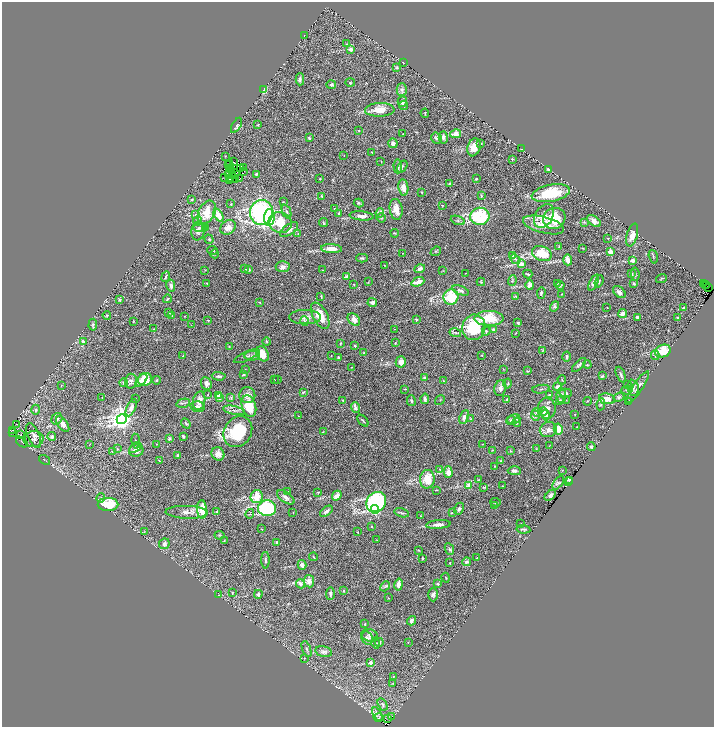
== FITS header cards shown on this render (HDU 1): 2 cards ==
NAXIS1  =                 1424
NAXIS2  =                 1450

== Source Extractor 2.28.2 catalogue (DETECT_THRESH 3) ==
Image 1424 x 1450 px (HDU 1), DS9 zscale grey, zoomed out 1/2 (1 PNG px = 2 x 2 image px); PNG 716 x 729 px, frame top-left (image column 1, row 1450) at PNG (2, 2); each listed source drawn as its Kron ellipse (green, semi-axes under 4 px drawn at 4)
Background 0.395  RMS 0.021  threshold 0.0619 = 3 sigma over >= 5 px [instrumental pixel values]
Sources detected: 432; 28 cannot appear on this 1/2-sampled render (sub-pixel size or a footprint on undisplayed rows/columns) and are neither listed nor drawn; the other 404 listed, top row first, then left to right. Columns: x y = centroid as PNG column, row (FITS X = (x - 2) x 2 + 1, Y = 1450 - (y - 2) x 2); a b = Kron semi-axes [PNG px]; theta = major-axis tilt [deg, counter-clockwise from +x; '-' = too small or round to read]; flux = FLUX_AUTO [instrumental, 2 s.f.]
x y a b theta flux
304 35 3 2 - 1.6
346 44 3 2 - 1.7
351 49 3 3 - 18
403 63 2 2 - 1.3
397 68 4 3 - 4.2
300 79 6 3 89 9.5
350 83 5 3 - 3.9
331 85 5 4 - 9.7
264 89 4 3 - 75
402 90 6 5 - 12
402 102 5 4 - 16
403 105 4 3 - 4.9
380 110 15 7 2 50
425 113 4 2 - 2.8
236 125 8 3 61 9.9
258 125 3 2 - 3
358 130 3 3 - 3.5
403 134 2 2 - 1.3
456 134 5 4 - 37
443 137 6 4 87 12
309 138 3 2 - 6.3
436 138 5 5 - 7.4
393 143 5 4 - 15
481 144 3 2 - 1.6
474 147 9 6 71 39
521 149 2 2 - 1.6
372 152 2 2 - 3.2
344 155 2 1 - 1
225 156 3 2 - 1.6
512 159 3 2 - 2.8
233 161 2 1 - 8.4
381 161 2 1 - 1.8
230 163 2 1 - 2.7
228 165 2 1 - 2.7
398 166 7 3 -89 7.5
402 167 7 3 56 4.8
229 168 3 1 - 0.018
234 168 3 1 - 3.4
241 168 2 1 - 1.3
243 168 2 1 - 1.5
548 169 3 3 - 7.9
231 171 2 1 - 0.46
244 172 3 1 - 1.9
236 173 2 1 - 1.3
229 174 3 1 - 3.4
256 174 3 2 - 4.1
232 176 2 1 - 3.1
225 178 2 1 - 2
231 179 2 1 - 1.1
240 179 2 1 - 1
320 179 2 2 - 2.9
476 179 3 2 - 3.5
236 180 3 1 - 0.084
229 181 2 1 - 1.2
449 183 4 3 - 2.9
403 188 8 5 -82 25
422 192 2 2 - 3
551 193 19 8 11 190
321 196 3 2 - 4.8
481 196 3 3 - 3
191 200 4 3 - 3.3
283 202 3 2 - 2.5
359 203 5 3 - 4.4
231 204 3 3 - 3.2
442 205 2 2 - 1.5
334 208 2 2 - 1.4
396 209 10 6 -81 42
207 212 12 8 65 82
261 212 12 11 - 920
287 212 7 3 -67 6.5
339 213 4 2 - 3.4
380 213 5 4 - 7.4
195 214 3 2 - 3
218 215 7 3 -63 45
361 216 12 4 -5 22
480 216 9 8 - 330
544 216 13 9 59 46
269 217 8 5 84 190
381 218 5 4 - 5.7
554 218 11 10 - 110
458 220 7 3 -20 7.3
198 221 5 4 - 8.4
594 221 8 4 -38 22
584 222 3 2 - 2.2
280 223 12 10 -25 110
323 223 4 3 - 3.5
544 225 21 8 -14 54
205 227 3 2 - 2.1
228 227 8 6 36 21
200 228 7 3 -3 7.1
289 230 10 5 37 22
198 231 9 6 80 20
395 233 4 3 - 4
298 234 3 2 - 2.4
632 235 12 5 75 25
608 238 3 2 - 2.2
209 239 5 3 - 4.7
559 246 2 2 - 3.1
583 248 3 2 - 1.9
331 249 10 4 -3 40
213 250 5 3 - 4.5
436 251 5 3 - 4.1
610 252 4 3 - 32
403 253 2 2 - 1.9
215 254 4 2 - 3.4
542 254 10 7 -20 100
512 255 3 3 - 17
653 257 7 2 -74 4.7
362 258 5 3 - 5.6
515 259 5 3 - 5.3
568 260 6 3 -87 32
633 260 3 3 - 26
521 264 3 3 - 23
384 265 3 2 - 1.1
283 267 7 5 -3 14
244 269 3 3 - 2.9
420 269 5 4 - 14
205 270 3 2 - 2
249 270 4 3 - 5.3
323 270 2 2 - 2
443 271 3 2 - 1.5
465 273 3 2 - 1.2
632 273 3 3 - 5.4
528 274 5 2 - 4.3
635 274 6 3 -81 6
166 277 6 3 66 5.5
347 277 3 3 - 21
661 279 5 3 - 3.4
512 281 5 2 - 3.2
599 281 6 2 71 4.1
368 282 2 2 - 1.9
418 282 7 3 20 41
481 282 4 3 - 3.6
594 282 9 4 64 15
207 283 2 2 - 1.4
557 283 3 2 - 2.3
703 283 2 2 - 43
354 284 3 2 - 2.4
634 284 3 3 - 5.2
706 284 3 1 - 81
530 285 5 4 - 24
171 286 6 4 -79 10
560 286 4 3 - 7
706 286 2 1 - 42
708 287 2 1 - 26
461 290 9 4 -21 12
619 292 7 5 -41 15
541 293 6 3 87 7.5
562 294 2 2 - 1.6
321 296 3 2 - 3.5
516 296 3 3 - 2.2
451 297 8 7 - 170
167 299 4 2 - 5.4
119 300 4 3 - 3.7
260 302 3 2 - 2
372 302 5 4 - 14
554 306 5 4 - 6.7
607 308 2 2 - 1.6
684 308 3 3 - 5
169 313 3 2 - 2.5
622 314 5 4 - 23
107 315 4 4 - 3.8
172 316 3 3 - 2.9
184 316 2 1 - 1.5
320 316 14 7 -62 78
305 317 16 7 0 25
637 317 3 2 - 10
678 317 3 3 - 4.1
489 318 14 7 0 98
416 319 3 3 - 5.5
208 320 3 2 - 3.4
354 320 7 5 -42 26
133 321 4 2 - 2.2
304 321 5 3 - 11
518 323 4 3 - 4.9
93 325 6 3 86 5.2
191 325 2 2 - 1.4
474 327 13 11 71 190
154 329 3 2 - 2.7
395 329 2 2 - 1.5
493 330 3 2 - 15
486 331 4 3 - 5.8
455 333 6 2 -15 6
516 333 3 2 - 2.1
83 341 3 3 - 17
267 342 4 3 - 3.6
340 343 3 2 - 3.8
395 343 4 2 - 2.1
355 345 2 2 - 7.3
229 346 3 2 - 3
543 350 3 2 - 3.2
663 351 8 6 21 70
364 353 3 2 - 3.3
262 354 8 6 -65 55
482 355 2 2 - 2.1
655 355 5 3 - 4.8
183 356 2 2 - 3.4
247 356 14 4 24 13
252 356 8 4 -1 12
331 356 2 2 - 1.2
567 356 5 3 - 7.7
338 358 3 3 - 5.8
401 362 5 5 - 24
579 365 9 3 45 7.5
587 365 4 3 - 3.5
352 367 3 2 - 3.1
245 369 2 2 - 1.1
503 369 2 2 - 2
527 371 3 3 - 3.5
244 374 4 3 - 4
621 375 8 3 -66 7.6
219 376 7 3 -3 8.3
602 376 4 3 - 4.2
425 378 4 3 - 6.5
145 379 7 6 - 86
141 380 7 3 49 20
157 380 4 2 - 4.5
274 380 2 2 - 2
278 380 2 2 - 1.3
562 380 4 2 - 2.6
131 381 7 6 - 18
444 381 3 2 - 2.2
123 383 4 3 - 4.1
206 383 6 5 - 15
508 383 5 3 - 3.4
628 384 3 2 - 1.6
61 385 2 1 - 1.3
557 387 4 3 - 20
638 387 19 5 56 22
500 388 8 6 75 19
633 388 8 5 -82 14
405 389 3 2 - 2.5
541 389 9 2 8 5.6
627 390 6 4 7 9.2
303 392 4 3 - 4.7
565 393 6 4 -3 11
208 395 3 2 - 2.2
247 395 8 8 - 23
550 395 3 3 - 3.2
561 395 7 5 -88 12
219 396 3 3 - 31
102 397 2 2 - 1.3
619 397 5 4 - 7.1
219 398 3 2 - 12
231 398 4 4 - 4.6
136 399 2 2 - 1.8
425 399 5 3 - 13
607 399 8 5 -10 44
343 400 3 3 - 3.9
440 400 5 2 - 2.9
507 400 4 3 - 6
566 400 2 2 - 1.5
199 401 9 6 76 41
411 401 5 4 - 6.3
559 401 4 3 - 13
588 401 4 2 - 3.2
629 402 3 2 - 2.5
183 403 7 2 12 5.1
601 404 6 4 82 8.1
249 406 11 7 -73 100
198 407 7 5 1 15
131 408 9 4 66 29
355 408 5 3 - 20
547 408 10 9 - 24
36 410 5 3 - 8.7
234 410 11 3 -13 11
543 411 4 3 - 17
537 412 5 3 - 5.9
575 414 2 2 - 2.6
546 415 5 3 - 18
298 416 3 2 - 2.2
535 416 5 3 - 7.3
464 417 7 4 67 15
57 419 6 5 - 12
122 419 5 5 - 2000
470 419 3 2 - 2.1
513 419 7 4 17 17
511 420 5 3 - 6.5
363 421 7 2 -46 4.3
517 422 4 3 - 6.9
186 423 5 3 - 4.1
63 424 9 5 -55 22
17 425 4 2 - 1.7
577 427 2 2 - 1.4
548 429 8 7 - 19
558 429 5 4 - 60
13 430 2 1 - 1.1
12 432 3 1 - 1.5
238 432 16 13 56 200
323 432 2 2 - 1.5
21 434 3 2 - 3
33 435 13 6 -66 20
183 436 3 2 - 7.6
52 437 4 4 - 10
34 439 10 8 10 20
169 439 4 3 - 9.2
136 441 7 3 -83 6.5
22 442 6 1 -40 2.1
90 444 2 2 - 1.5
156 444 2 1 - 1.1
483 444 3 2 - 1.5
549 446 2 2 - 1.2
591 447 4 4 - 7.7
135 448 7 3 34 8.5
117 449 3 3 - 4.2
536 449 3 2 - 2.4
136 450 7 6 - 21
492 450 2 2 - 2.2
112 451 3 2 - 2.5
510 451 3 2 - 2.2
218 454 7 6 - 21
178 455 3 3 - 5.9
45 460 6 1 -36 2.2
159 461 4 2 - 3.3
501 461 4 2 - 2.4
495 466 2 1 - 1.9
440 469 3 2 - 2.3
562 470 2 2 - 1.4
514 471 6 4 -2 9.4
448 472 6 4 -89 25
427 479 9 7 86 79
479 480 3 3 - 2.5
570 480 3 2 - 20
568 482 3 2 - 6.9
558 483 8 3 54 6.8
469 485 4 3 - 31
502 486 2 2 - 1.8
483 487 4 2 - 2.6
436 490 3 2 - 2.4
288 492 4 3 - 3.3
318 492 3 2 - 2.3
550 495 7 4 45 10
337 496 5 3 - 26
257 497 6 6 - 72
286 497 10 5 -35 18
101 498 4 4 - 5.9
376 502 11 9 45 580
496 502 5 2 - 4.5
108 504 10 6 0 140
495 505 3 2 - 1.3
267 508 9 8 - 410
202 509 9 5 -87 68
375 509 4 4 - 100
459 509 6 4 61 9
326 511 7 4 39 12
187 512 21 6 -2 28
217 512 3 3 - 5.3
293 512 2 2 - 1.2
402 513 7 3 -16 5.8
452 513 3 2 - 2.4
250 514 5 2 - 2.2
420 516 2 2 - 1.7
521 523 2 1 - 1.2
438 524 12 4 4 21
372 526 2 2 - 3.8
262 529 2 2 - 1.7
523 529 7 2 -7 6.2
144 532 3 2 - 2.6
358 532 3 2 - 2.4
219 535 5 2 - 3.3
377 540 3 2 - 1.4
224 541 4 2 - 2.2
276 542 3 2 - 4.8
164 544 5 5 - 11
449 549 6 4 -67 6.9
419 550 3 2 - 2.5
313 557 4 2 - 2.9
422 558 3 2 - 3.7
477 558 2 2 - 1.9
265 560 8 3 -89 7.4
466 562 4 3 - 7.7
450 563 3 2 - 2
302 565 5 3 - 16
446 578 5 1 - 1.9
309 581 6 5 - 27
438 583 3 2 - 8.2
300 584 5 4 - 12
399 584 6 4 78 28
385 586 5 3 - 5
344 591 3 3 - 2.8
232 593 3 2 - 2.3
258 594 4 3 - 10
330 594 6 3 87 10
433 594 7 5 89 11
218 595 3 2 - 1.7
388 598 3 2 - 1.6
411 621 5 4 - 13
365 624 3 3 - 2.7
370 635 8 6 -17 15
367 638 7 5 -62 12
379 642 4 3 - 12
408 642 3 2 - 1.8
375 643 5 3 - 4.3
306 649 8 3 -70 7.7
324 652 8 5 -12 13
304 658 3 3 - 2.8
371 662 4 3 - 17
394 676 3 2 - 2.8
393 683 3 2 - 1.9
383 704 7 3 -60 7.1
377 714 7 3 -60 9.1
391 717 2 1 - 3.7
379 718 5 3 - 5.3
387 718 3 1 - 0.25
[28 sub-pixel or undisplayed-footprint detections neither listed nor drawn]